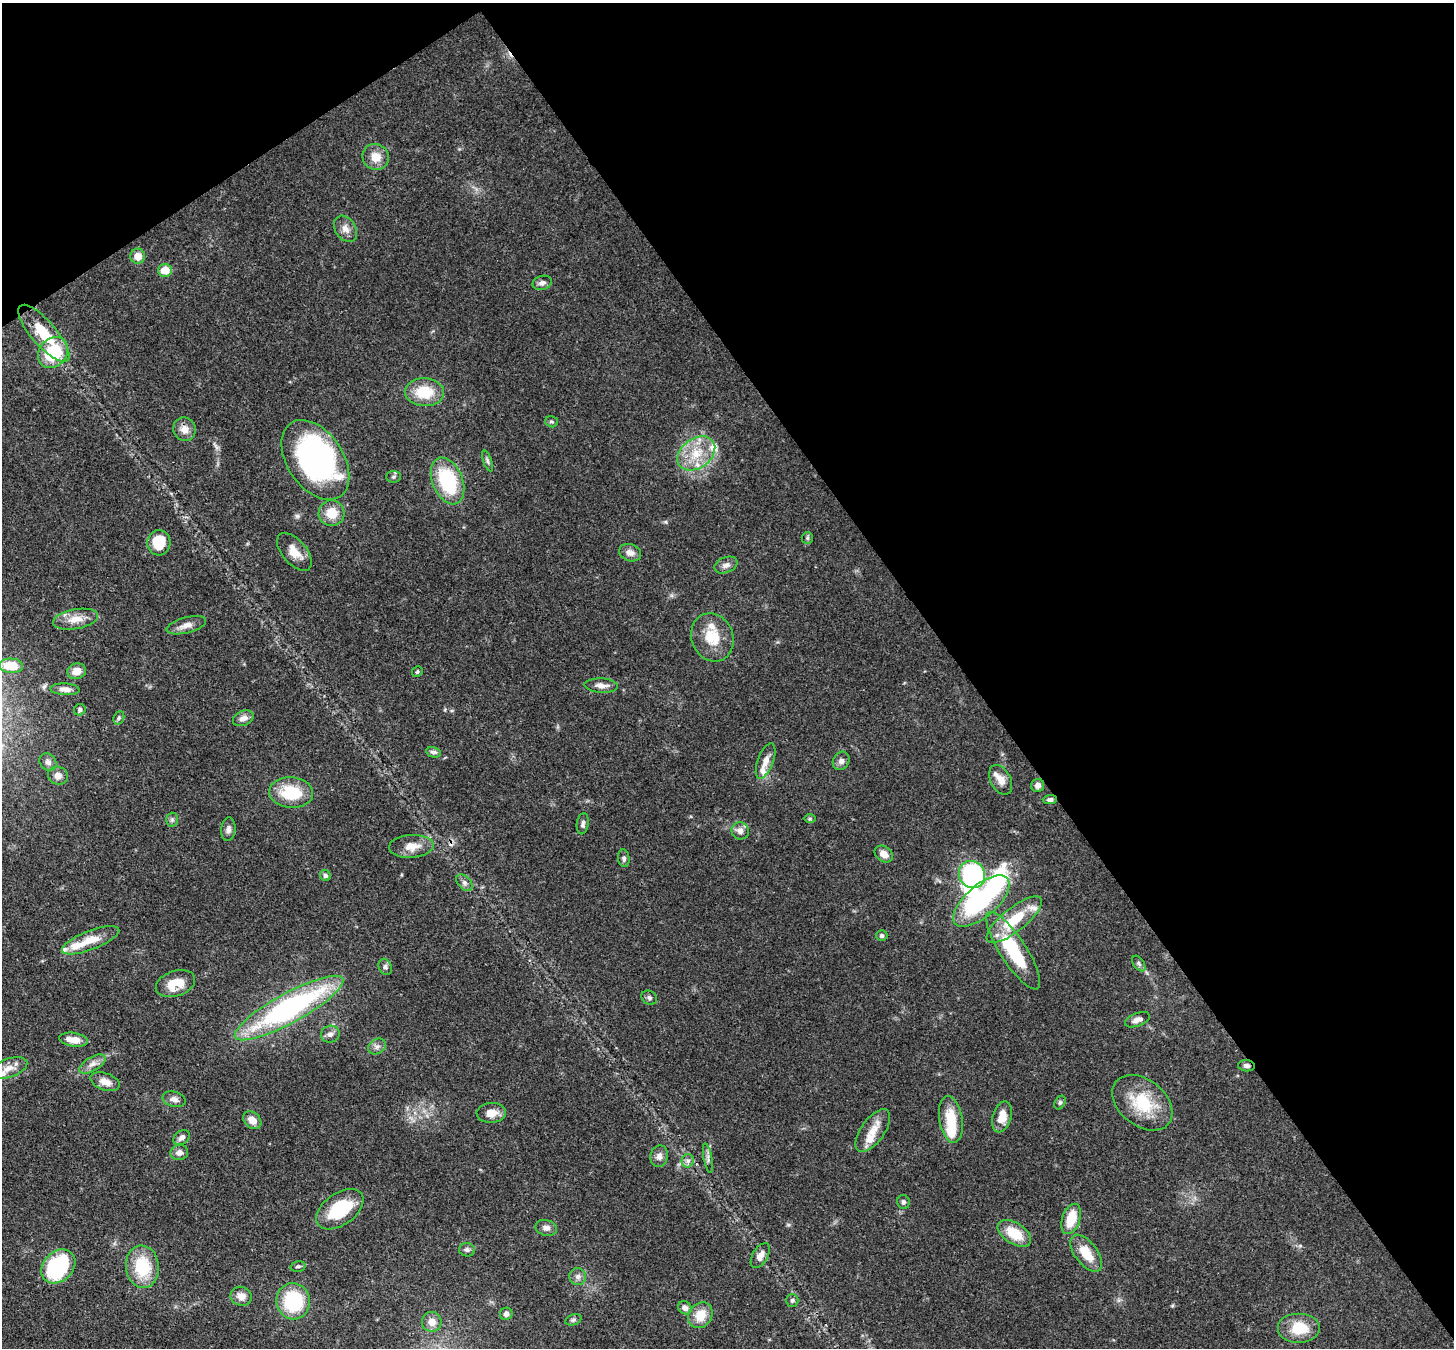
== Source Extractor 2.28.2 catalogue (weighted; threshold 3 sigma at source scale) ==
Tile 3 of 4 x 4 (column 3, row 1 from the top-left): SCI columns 2984-4435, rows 4385-5730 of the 5967 x 5939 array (HDU 1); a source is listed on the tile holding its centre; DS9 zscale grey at full resolution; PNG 1456 x 1350 px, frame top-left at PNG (2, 3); each listed source drawn as its Kron ellipse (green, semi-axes under 4 px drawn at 4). Shown black and unused: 38% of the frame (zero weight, under 3 of 4 exposures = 7% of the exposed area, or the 3 px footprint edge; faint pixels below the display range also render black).
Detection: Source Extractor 2.28.2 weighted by HDU 2 'WHT'; one run over the whole footprint, this tile lists its part. Background 0.0985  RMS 0.0041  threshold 0.0186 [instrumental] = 3 sigma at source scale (4.5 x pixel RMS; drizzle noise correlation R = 1.50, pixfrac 1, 0.05/0.05 arcsec/px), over >= 5 px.
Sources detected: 116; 4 inside a brighter object's white glare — neither listed nor drawn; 8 inside a brighter listed object's ellipse — not listed separately; the other 104 listed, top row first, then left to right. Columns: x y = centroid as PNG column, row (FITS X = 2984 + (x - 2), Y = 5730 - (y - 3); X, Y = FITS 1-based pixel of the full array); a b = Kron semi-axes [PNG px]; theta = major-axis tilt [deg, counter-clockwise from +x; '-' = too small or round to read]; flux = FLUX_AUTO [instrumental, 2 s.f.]
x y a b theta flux
376 157 13 12 - 5.5
345 229 14 10 -57 3.1
138 256 7 7 - 4.4
165 270 7 6 - 6.5
542 283 10 7 15 1.7
44 333 36 12 -49 16
53 353 17 13 50 21
424 392 20 14 -3 13
551 422 6 5 - 0.8
184 429 12 11 - 3.7
696 453 21 14 36 11
315 460 44 28 -56 110
487 461 11 4 -71 1.1
393 477 7 5 3 0.89
448 481 24 15 -67 30
332 513 13 13 - 7.9
807 538 6 5 - 0.71
159 543 12 11 - 12
294 552 22 12 -49 5.7
630 553 11 8 -18 2.5
726 565 12 7 22 2.1
76 619 23 10 10 6
186 625 20 8 14 3.6
712 637 25 20 -68 12
11 666 12 7 -4 10
77 671 9 7 10 4.3
417 672 5 5 - 0.74
601 686 17 7 -3 3
65 689 15 6 -3 2.3
80 710 6 5 - 1.1
119 718 7 5 69 0.86
243 718 11 7 23 2.6
434 752 7 5 -10 1.4
766 761 19 8 70 4.1
841 761 9 8 - 1.9
48 762 9 7 -44 1.8
58 776 10 9 - 2.6
1001 780 16 10 -62 3.7
1038 785 7 6 - 2
291 793 22 15 -5 17
1050 799 7 4 4 1.2
810 819 6 4 1 0.62
172 820 7 6 - 1
583 824 11 6 81 1.3
228 829 12 7 85 1.8
740 831 9 8 - 2.7
411 846 22 11 3 5.8
884 854 10 7 -37 3.6
624 858 9 5 -84 1.2
972 874 14 12 -51 63
325 876 6 5 - 1.1
464 883 10 6 -45 1.5
981 901 35 15 41 53
1014 920 34 12 38 18
882 936 5 5 - 0.81
91 940 30 9 21 8.8
1013 951 45 13 -57 29
1139 963 9 5 -54 0.99
385 967 8 6 -65 1.2
175 984 20 12 19 9
649 998 8 6 -30 1.2
289 1008 61 15 29 97
1137 1020 13 6 20 2.3
330 1034 9 8 - 1.9
74 1040 14 6 -9 5.6
377 1046 9 7 31 1.7
92 1064 15 7 30 2.8
1246 1066 8 5 -6 1.4
9 1068 19 9 20 5
105 1082 15 8 -19 3.8
174 1099 12 7 -14 2
1060 1102 7 5 63 0.81
1142 1103 34 23 -38 20
491 1113 14 10 3 4.9
1002 1117 16 9 73 5.8
951 1119 23 11 -81 12
252 1120 10 7 -42 3.7
873 1131 25 11 55 6.7
181 1138 9 6 39 1.9
179 1152 9 7 12 2.3
659 1156 11 8 77 2.3
708 1158 15 4 -79 1.5
688 1161 7 6 - 1.4
903 1202 7 6 - 0.98
340 1209 27 16 35 23
1071 1219 16 9 72 11
546 1228 11 7 -13 2.1
1014 1233 19 10 -33 11
467 1250 8 7 - 1.2
1086 1253 21 11 -52 9.4
760 1256 14 7 59 3.1
58 1266 19 14 45 42
298 1266 7 5 13 0.85
142 1267 21 16 -83 19
578 1277 8 8 - 1.8
241 1296 11 9 -19 3.5
792 1300 6 6 - 0.94
293 1301 18 16 -80 28
685 1308 7 6 - 2.4
506 1314 6 6 - 1.5
700 1315 14 11 51 8
573 1320 8 5 19 0.88
432 1322 10 10 - 3.7
1299 1328 21 15 0 12
Overlapping masked pixels (flux is a lower limit): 2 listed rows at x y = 315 460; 1246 1066